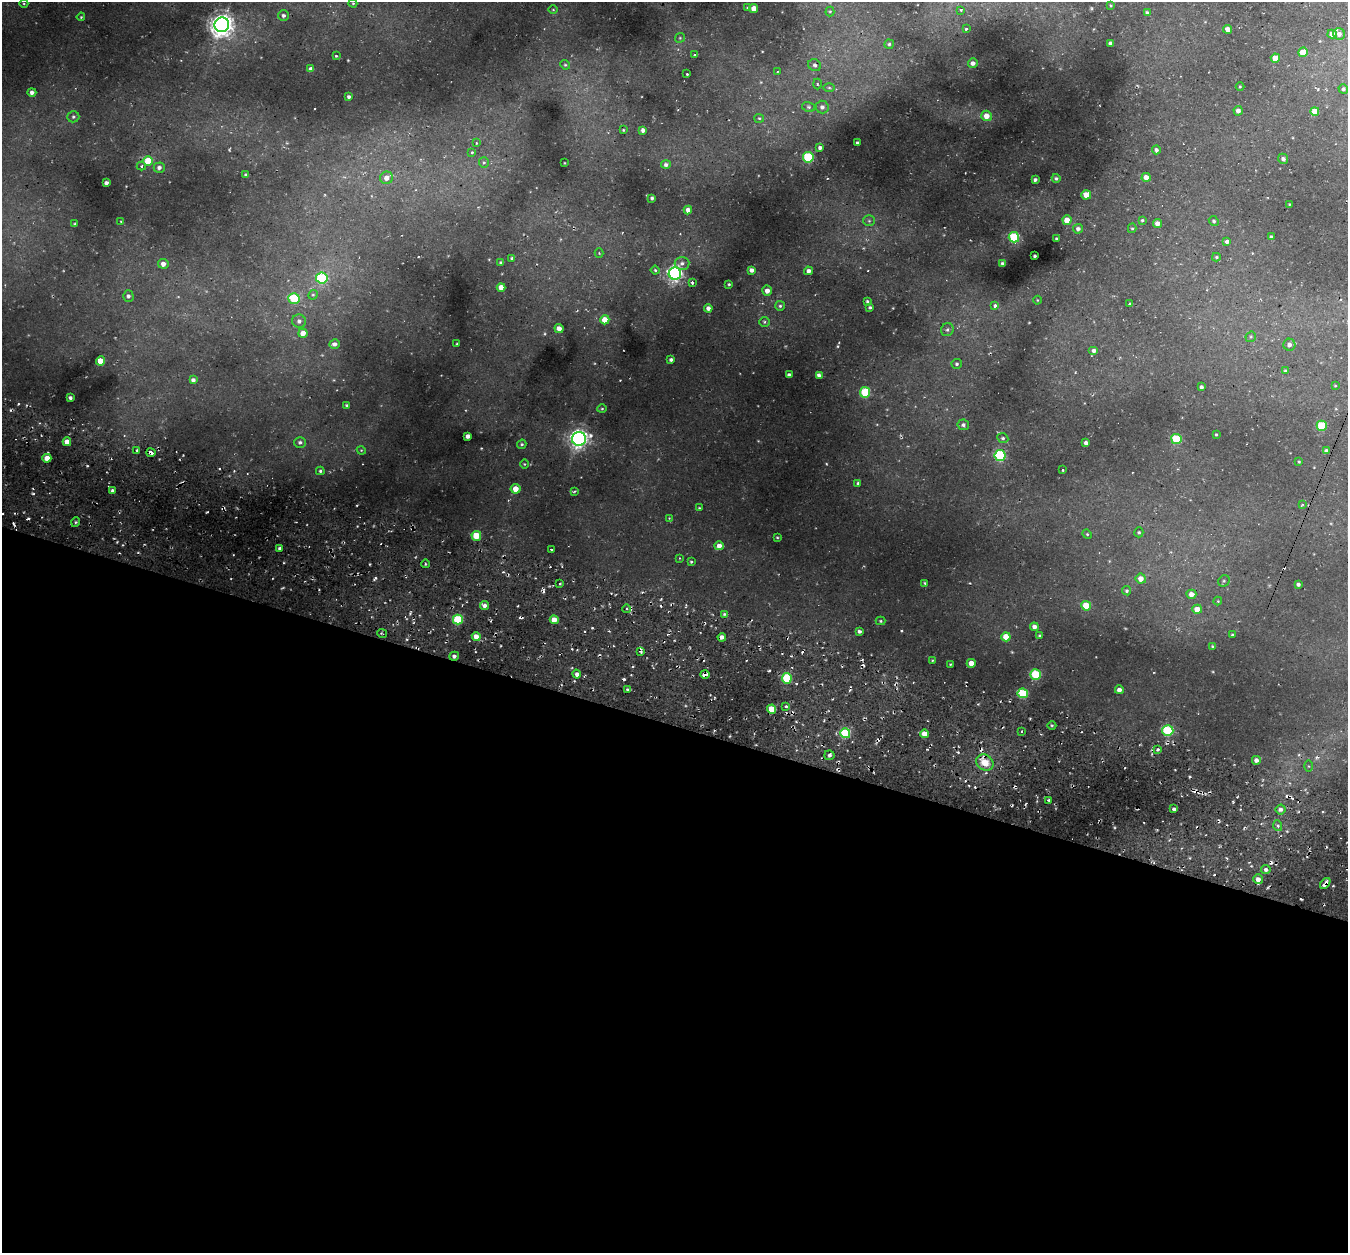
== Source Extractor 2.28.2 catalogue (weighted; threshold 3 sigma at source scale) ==
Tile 14 of 4 x 4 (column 2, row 4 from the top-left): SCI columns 1412-2757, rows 258-1508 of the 5486 x 5531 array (HDU 1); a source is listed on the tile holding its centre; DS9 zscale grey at full resolution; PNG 1350 x 1255 px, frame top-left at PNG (2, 2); each listed source drawn as its Kron ellipse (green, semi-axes under 4 px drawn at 4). Shown black and unused: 42% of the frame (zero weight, under 2 of 3 exposures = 6% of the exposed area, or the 3 px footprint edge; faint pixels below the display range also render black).
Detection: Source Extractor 2.28.2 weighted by HDU 2 'WHT'; one run over the whole footprint, this tile lists its part. Background 0.0339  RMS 0.005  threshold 0.0223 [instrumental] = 3 sigma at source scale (4.5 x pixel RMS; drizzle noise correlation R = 1.50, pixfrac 1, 0.05/0.05 arcsec/px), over >= 5 px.
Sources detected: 244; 18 cosmic-ray / hot-pixel residue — neither listed nor drawn; the other 226 listed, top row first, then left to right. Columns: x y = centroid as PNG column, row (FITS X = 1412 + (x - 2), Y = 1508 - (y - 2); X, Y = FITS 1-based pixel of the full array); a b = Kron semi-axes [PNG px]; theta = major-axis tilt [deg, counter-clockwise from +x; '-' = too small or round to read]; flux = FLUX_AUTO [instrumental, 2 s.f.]
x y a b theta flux
24 3 4 3 - 0.41
353 3 4 4 - 0.52
1111 5 3 3 - 0.49
747 8 4 3 - 0.5
754 8 4 4 - 3.9
553 10 5 3 - 0.4
961 10 3 3 - 1
830 11 5 4 - 0.6
1147 13 4 3 - 1.1
283 15 5 5 - 1.2
81 17 4 3 - 0.47
222 25 7 7 - 370
966 29 3 2 - 1.2
1228 29 4 4 - 3
1332 34 5 4 - 3.3
1339 34 6 5 - 2
680 38 5 4 - 0.58
889 44 4 4 - 0.77
1111 44 4 4 - 1.9
1303 52 5 4 - 7.1
694 55 3 3 - 0.87
336 56 3 3 - 0.77
1275 58 4 4 - 6.7
973 63 5 4 - 1.8
565 65 5 4 - 0.6
815 65 6 6 - 1.1
311 69 4 4 - 2.5
777 72 3 2 - 0.41
687 74 3 3 - 0.74
817 84 5 3 - 0.51
1240 87 4 3 - 0.41
829 88 6 4 -1 0.66
1343 89 5 4 - 0.73
32 92 4 4 - 1.6
349 97 3 3 - 1
809 107 6 5 - 0.76
822 107 6 6 - 1.5
1238 111 5 4 - 1.9
1315 111 4 4 - 6.1
986 116 5 5 - 5.1
73 117 6 5 - 0.94
759 118 5 4 - 0.62
623 130 3 3 - 0.45
643 130 4 4 - 1.5
476 143 4 3 - 0.69
857 143 3 3 - 0.75
820 148 4 3 - 1.3
1156 150 4 4 - 1
472 152 3 3 - 0.93
808 157 5 5 - 40
1283 159 5 5 - 1.4
148 161 5 5 - 14
484 163 5 5 - 1.3
564 163 3 2 - 0.35
666 165 5 4 - 1.4
141 166 4 4 - 0.76
159 168 5 5 - 1.7
246 175 4 3 - 0.87
1146 177 4 4 - 3.1
386 178 6 6 - 3.2
1056 178 4 4 - 0.85
1035 180 3 3 - 1.2
106 183 4 3 - 1
1086 195 5 5 - 5.7
652 198 3 3 - 1
1289 204 3 2 - 0.31
688 210 4 4 - 2.5
1067 220 4 4 - 6.2
1142 220 4 4 - 0.58
121 221 4 2 - 0.29
869 221 5 5 - 0.77
1214 221 5 4 - 0.88
75 224 3 3 - 0.72
1157 224 4 4 - 2.3
1132 228 5 4 - 0.64
1078 229 5 5 - 1.4
1271 236 4 3 - 0.5
1014 237 5 5 - 32
1056 239 3 3 - 0.77
1227 241 4 3 - 4
599 253 4 4 - 0.45
1035 256 3 3 - 0.75
1216 257 4 3 - 0.63
512 258 4 3 - 0.68
501 263 3 3 - 0.66
682 263 7 6 - 1.7
163 264 5 5 - 2.7
1003 264 3 3 - 1.1
655 270 4 4 - 0.67
752 270 4 4 - 1.8
809 271 4 4 - 1.8
675 273 6 6 - 150
322 278 5 5 - 39
692 283 4 3 - 1
729 284 3 3 - 0.52
501 287 4 4 - 3.7
767 291 5 5 - 3
313 295 5 4 - 0.74
128 296 5 5 - 1.3
294 298 5 5 - 32
1037 300 4 3 - 0.36
867 301 4 3 - 0.67
1130 303 3 3 - 1.3
780 306 5 5 - 0.82
994 306 3 3 - 2.4
870 307 3 3 - 0.72
708 308 4 4 - 2
605 320 5 4 - 6.1
299 321 7 6 - 1.6
765 322 5 4 - 0.7
559 328 4 4 - 2.7
947 330 7 6 - 1.3
303 333 4 4 - 3.7
1251 337 5 5 - 0.65
335 344 5 5 - 1.7
457 344 3 3 - 0.52
1289 345 6 6 - 2.1
1094 351 5 4 - 1.6
671 360 4 3 - 1.1
100 361 4 4 - 8
957 364 5 5 - 0.82
1285 371 4 3 - 0.5
789 375 4 4 - 1.7
819 375 4 4 - 1.6
193 380 4 4 - 1.5
1335 386 3 2 - 0.32
1201 387 3 3 - 1.2
865 392 5 5 - 24
70 398 4 3 - 1.4
347 405 4 3 - 0.53
602 409 4 4 - 0.57
963 425 5 5 - 1.3
1322 426 5 5 - 24
1216 434 3 2 - 0.51
468 436 4 4 - 2.3
1003 438 6 5 - 0.88
579 439 7 6 - 190
1176 439 5 5 - 28
67 442 4 4 - 4.7
300 442 6 5 - 1.2
1086 443 4 3 - 1.3
522 444 5 4 - 0.71
137 450 3 2 - 0.56
361 450 4 3 - 0.42
1326 451 4 3 - 1.2
151 453 4 3 - 6.8
1000 455 5 5 - 47
47 458 4 4 - 5.6
1299 462 3 2 - 0.41
524 464 5 3 - 0.44
1062 470 3 3 - 1.3
320 471 4 4 - 0.81
858 483 3 3 - 0.77
515 489 5 5 - 4.8
112 491 4 4 - 1.4
575 491 4 4 - 0.64
1302 505 4 3 - 0.48
699 508 3 3 - 0.45
669 518 4 4 - 0.35
76 522 5 3 - 0.58
1139 532 5 4 - 0.68
1087 534 5 4 - 0.55
476 536 5 5 - 14
777 537 3 3 - 0.4
719 546 4 4 - 3.2
280 549 4 3 - 1.7
551 549 3 3 - 1.1
679 558 3 2 - 0.36
691 562 3 3 - 0.52
425 564 4 3 - 0.48
1141 579 5 5 - 3.9
1224 581 6 5 - 0.78
560 583 3 2 - 0.85
925 583 3 3 - 0.53
1298 584 3 3 - 1.1
1127 591 5 4 - 0.78
1191 594 5 4 - 3.2
1218 601 4 4 - 0.42
484 606 4 4 - 2
1086 606 5 5 - 14
627 609 4 3 - 0.56
1197 609 5 4 - 4.7
724 614 4 4 - 0.67
458 619 5 5 - 28
554 620 4 4 - 5.3
881 621 5 4 - 0.61
1034 627 4 4 - 2.2
859 631 4 3 - 1.2
382 633 5 3 - 0.58
1232 635 3 3 - 0.47
1040 636 4 3 - 0.64
476 637 4 4 - 4.2
722 637 4 4 - 2
1006 637 4 4 - 7
1213 646 3 3 - 0.5
641 652 4 4 - 0.67
454 656 5 4 - 1.5
932 660 3 3 - 0.38
971 663 4 4 - 5.3
950 664 3 2 - 0.31
577 674 4 4 - 1.4
705 674 5 4 - 2.7
1036 675 5 5 - 31
787 678 5 5 - 31
628 689 3 3 - 0.76
1119 690 4 4 - 2
1023 693 5 5 - 27
786 706 3 3 - 1.2
772 709 4 4 - 12
1052 725 4 3 - 0.56
1022 731 4 2 - 0.37
1168 731 5 5 - 39
845 733 5 5 - 34
924 734 4 4 - 5.1
1158 750 3 3 - 1.7
829 755 5 5 - 1.3
1256 760 4 4 - 2
985 763 9 7 -35 8
1309 766 5 3 - 0.46
1049 800 3 3 - 0.58
1174 809 3 3 - 1
1281 809 5 5 - 1.8
1278 826 5 3 - 0.81
1266 870 5 4 - 1.4
1258 879 5 4 - 2.8
1325 884 6 3 52 2.7
Overlapping masked pixels (flux is a lower limit): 4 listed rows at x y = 151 453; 454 656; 705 674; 1325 884
Unlisted compact peaks at least as high as the median listed source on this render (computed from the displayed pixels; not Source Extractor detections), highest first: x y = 375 578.